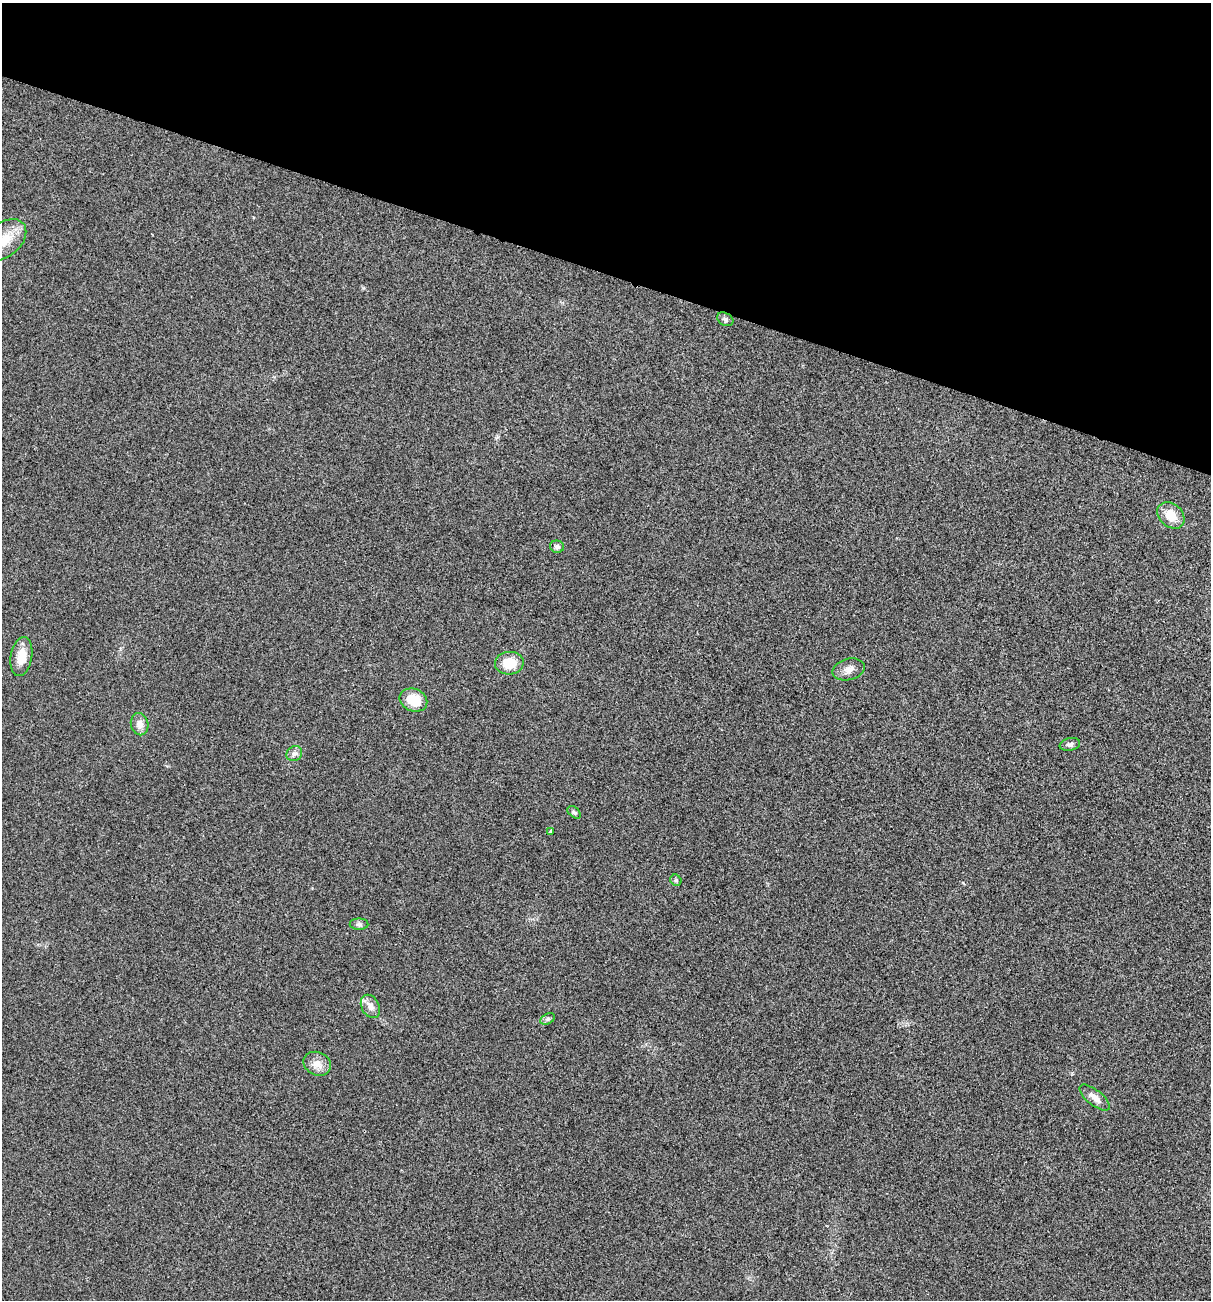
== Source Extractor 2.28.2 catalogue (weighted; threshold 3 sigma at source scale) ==
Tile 2 of 4 x 4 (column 2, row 1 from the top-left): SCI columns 1340-2548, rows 3902-5199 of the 5220 x 5205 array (HDU 1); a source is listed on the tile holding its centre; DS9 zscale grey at full resolution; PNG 1213 x 1302 px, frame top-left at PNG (2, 3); each listed source drawn as its Kron ellipse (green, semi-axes under 4 px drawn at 4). Shown black and unused: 21% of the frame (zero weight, under 3 of 4 exposures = <1% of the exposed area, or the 3 px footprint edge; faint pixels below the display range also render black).
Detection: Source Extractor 2.28.2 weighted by HDU 2 'WHT'; one run over the whole footprint, this tile lists its part. Background 0.0264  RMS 0.0059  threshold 0.0265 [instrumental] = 3 sigma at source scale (4.5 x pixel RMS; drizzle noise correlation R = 1.50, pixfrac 1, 0.05/0.05 arcsec/px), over >= 5 px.
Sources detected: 19; all 19 listed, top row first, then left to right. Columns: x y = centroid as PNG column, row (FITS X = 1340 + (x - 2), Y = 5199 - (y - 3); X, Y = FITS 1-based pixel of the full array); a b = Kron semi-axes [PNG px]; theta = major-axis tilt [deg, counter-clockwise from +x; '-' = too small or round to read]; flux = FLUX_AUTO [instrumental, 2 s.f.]
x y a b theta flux
4 240 25 16 41 14
725 319 9 6 -29 1.6
1171 515 15 11 -42 9.3
557 547 7 6 - 1.8
21 657 20 10 80 8.8
509 663 14 11 3 11
849 669 16 10 15 4.2
413 700 14 11 -23 13
140 724 11 8 -78 4.5
1070 744 10 6 10 1.7
294 754 8 7 - 2.2
574 812 8 5 -41 1.2
551 831 4 3 - 0.94
676 880 6 5 - 1
359 924 9 5 0 1.7
370 1006 12 9 -62 4.3
547 1019 7 5 28 1.3
317 1064 14 11 -25 5.6
1095 1098 18 7 -39 4.4
Isophote crosses this tile's border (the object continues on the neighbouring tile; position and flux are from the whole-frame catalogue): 1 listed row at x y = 4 240